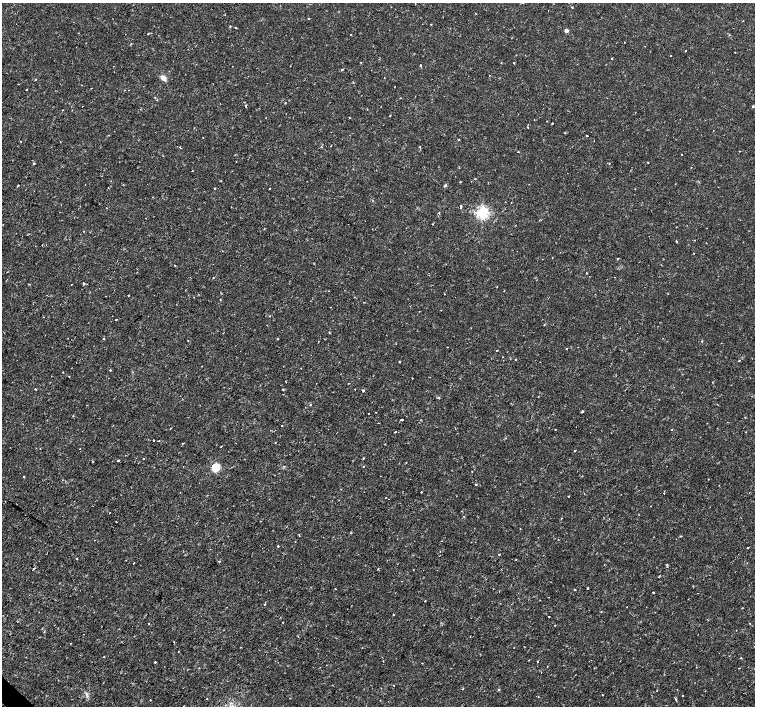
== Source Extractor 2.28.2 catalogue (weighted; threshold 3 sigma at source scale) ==
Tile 7 of 4 x 4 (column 3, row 2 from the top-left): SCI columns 3015-4519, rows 2983-4390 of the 6041 x 6034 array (HDU 1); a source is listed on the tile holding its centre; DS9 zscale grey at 2 x 2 block average (1 PNG px = mean of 2 x 2 image px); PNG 757 x 708 px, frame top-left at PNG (2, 3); no overlay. Shown black and unused: <1% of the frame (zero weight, under 2 of 3 exposures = <1% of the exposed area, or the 3 px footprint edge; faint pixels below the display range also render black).
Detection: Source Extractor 2.28.2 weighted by HDU 2 'WHT'; one run over the whole footprint, this tile lists its part. Background 0.00334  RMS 0.0011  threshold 0.00482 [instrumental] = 3 sigma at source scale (4.5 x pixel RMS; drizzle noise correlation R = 1.50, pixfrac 1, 0.0396/0.0396 arcsec/px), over >= 5 px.
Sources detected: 184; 4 cosmic-ray / hot-pixel residue — not listed; the other 180 listed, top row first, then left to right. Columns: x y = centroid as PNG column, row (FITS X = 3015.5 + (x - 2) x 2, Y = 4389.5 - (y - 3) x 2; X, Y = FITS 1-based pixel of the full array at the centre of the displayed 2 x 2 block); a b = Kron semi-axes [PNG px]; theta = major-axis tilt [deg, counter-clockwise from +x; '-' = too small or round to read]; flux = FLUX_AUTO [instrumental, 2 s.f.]
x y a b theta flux
522 3 2 2 - 0.14
572 7 2 2 - 0.33
308 19 2 2 - 0.14
431 24 2 2 - 0.18
230 26 2 2 - 0.27
566 30 3 2 - 2
148 33 3 2 - 0.13
351 34 2 2 - 0.19
729 35 3 3 - 0.21
625 42 2 2 - 0.22
685 51 2 2 - 0.2
671 56 2 2 - 0.21
611 58 2 2 - 0.39
361 62 2 2 - 0.15
514 63 2 2 - 0.29
420 65 2 2 - 0.19
342 69 3 2 - 0.22
489 75 2 2 - 0.12
163 78 5 4 - 1.8
384 78 2 2 - 0.11
36 79 2 2 - 0.12
395 87 2 2 - 0.097
27 90 2 2 - 0.22
155 97 2 2 - 0.16
157 100 2 2 - 0.21
244 102 2 2 - 0.14
285 103 2 2 - 0.15
245 106 2 2 - 0.36
753 106 2 2 - 0.31
390 116 2 2 - 0.17
349 117 2 2 - 0.16
547 121 2 2 - 0.081
552 123 2 2 - 0.21
528 128 2 2 - 0.1
565 133 2 2 - 0.16
108 135 2 2 - 0.1
587 135 2 2 - 0.38
458 140 2 2 - 0.77
331 146 2 2 - 0.097
321 147 2 2 - 0.1
420 147 2 2 - 0.21
180 148 3 2 - 0.12
740 151 2 2 - 0.13
518 152 2 2 - 0.73
682 155 2 2 - 0.21
648 162 2 2 - 0.2
34 163 3 2 - 0.25
609 163 2 2 - 0.11
192 171 2 2 - 0.12
475 179 2 2 - 0.29
460 182 2 2 - 0.24
18 185 2 2 - 0.15
445 186 4 3 - 0.31
215 188 2 2 - 0.24
270 189 2 2 - 0.24
461 205 2 2 - 0.21
482 212 4 4 - 60
439 213 3 2 - 0.25
432 224 2 2 - 0.15
296 230 2 2 - 0.11
83 231 2 2 - 0.16
694 240 2 2 - 0.13
676 242 2 2 - 0.2
694 253 2 2 - 0.1
617 259 2 2 - 0.18
586 273 2 2 - 0.25
213 278 2 2 - 0.13
84 283 2 2 - 0.64
329 291 2 2 - 0.091
444 294 2 2 - 0.092
128 295 2 2 - 0.13
220 300 3 2 - 0.13
330 307 2 2 - 0.11
441 310 2 2 - 0.15
270 315 3 2 - 0.13
116 320 2 2 - 0.2
471 328 2 2 - 0.12
103 338 2 2 - 0.17
277 339 2 2 - 0.15
188 340 2 2 - 0.19
702 341 2 2 - 0.19
447 347 2 2 - 0.1
566 349 2 2 - 0.16
497 350 2 2 - 0.44
516 359 2 2 - 0.19
739 360 2 2 - 0.29
400 361 2 2 - 0.33
110 370 2 2 - 0.48
63 372 2 2 - 0.11
69 376 2 2 - 0.28
412 378 2 2 - 0.16
713 382 2 2 - 0.11
35 389 2 2 - 0.28
283 389 3 2 - 0.22
355 389 2 2 - 0.1
363 391 3 3 - 0.26
438 397 3 3 - 0.26
511 403 2 2 - 0.11
311 405 2 2 - 0.29
376 412 2 2 - 0.084
582 412 2 2 - 0.69
368 413 2 2 - 0.1
73 416 2 2 - 0.097
745 417 2 2 - 0.14
402 419 2 2 - 0.67
282 425 2 2 - 0.46
555 429 2 2 - 0.16
672 429 2 2 - 0.1
395 432 2 2 - 0.47
745 432 2 2 - 0.1
505 438 3 2 - 0.16
153 440 2 2 - 0.19
158 441 3 2 - 0.16
275 442 2 2 - 0.15
40 449 2 2 - 0.11
574 451 2 2 - 0.24
144 458 2 2 - 0.14
363 458 3 2 - 0.21
92 461 4 2 - 0.13
118 461 2 2 - 0.37
216 467 3 3 - 22
364 467 2 2 - 0.3
472 471 2 2 - 0.11
24 477 2 2 - 0.22
65 481 2 2 - 0.12
476 484 3 2 - 0.2
421 492 2 2 - 0.64
664 493 2 2 - 0.11
207 495 2 2 - 0.092
568 496 2 2 - 0.24
386 498 2 2 - 0.28
110 513 2 2 - 0.28
464 516 2 2 - 0.1
561 518 2 2 - 0.099
116 521 2 2 - 0.12
520 529 2 2 - 0.12
299 535 2 2 - 0.16
681 536 2 2 - 0.15
558 539 2 2 - 0.17
442 541 2 2 - 0.1
278 546 2 2 - 1.2
748 547 2 2 - 0.19
499 554 2 2 - 0.52
77 559 2 2 - 0.35
219 562 3 2 - 0.28
667 565 2 2 - 0.37
413 570 2 2 - 0.1
659 576 2 2 - 0.18
402 581 2 2 - 0.16
693 586 3 2 - 0.13
588 588 2 2 - 0.21
335 589 2 2 - 0.32
575 590 2 2 - 0.3
653 592 2 2 - 0.25
425 601 2 2 - 0.2
601 612 2 2 - 0.17
393 614 2 2 - 0.21
549 616 2 2 - 0.42
283 622 2 2 - 0.31
148 623 2 2 - 0.14
555 625 2 2 - 0.12
174 642 2 2 - 0.14
70 644 2 2 - 0.24
178 652 2 2 - 0.17
104 657 2 2 - 0.51
741 658 2 2 - 0.2
529 660 3 2 - 0.11
537 661 2 2 - 0.45
155 662 2 2 - 0.28
594 668 3 2 - 0.15
739 668 2 2 - 0.13
394 685 2 2 - 0.22
462 689 2 2 - 0.23
657 690 2 2 - 0.14
602 695 2 2 - 0.48
683 696 2 2 - 0.59
207 699 2 2 - 0.13
675 699 5 2 - 0.22
150 700 2 2 - 0.3
184 706 2 2 - 0.15
Isophote crosses this tile's border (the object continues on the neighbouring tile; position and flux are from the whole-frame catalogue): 1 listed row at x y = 184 706
Diffuse or blended objects may show on this block-average render without a row.